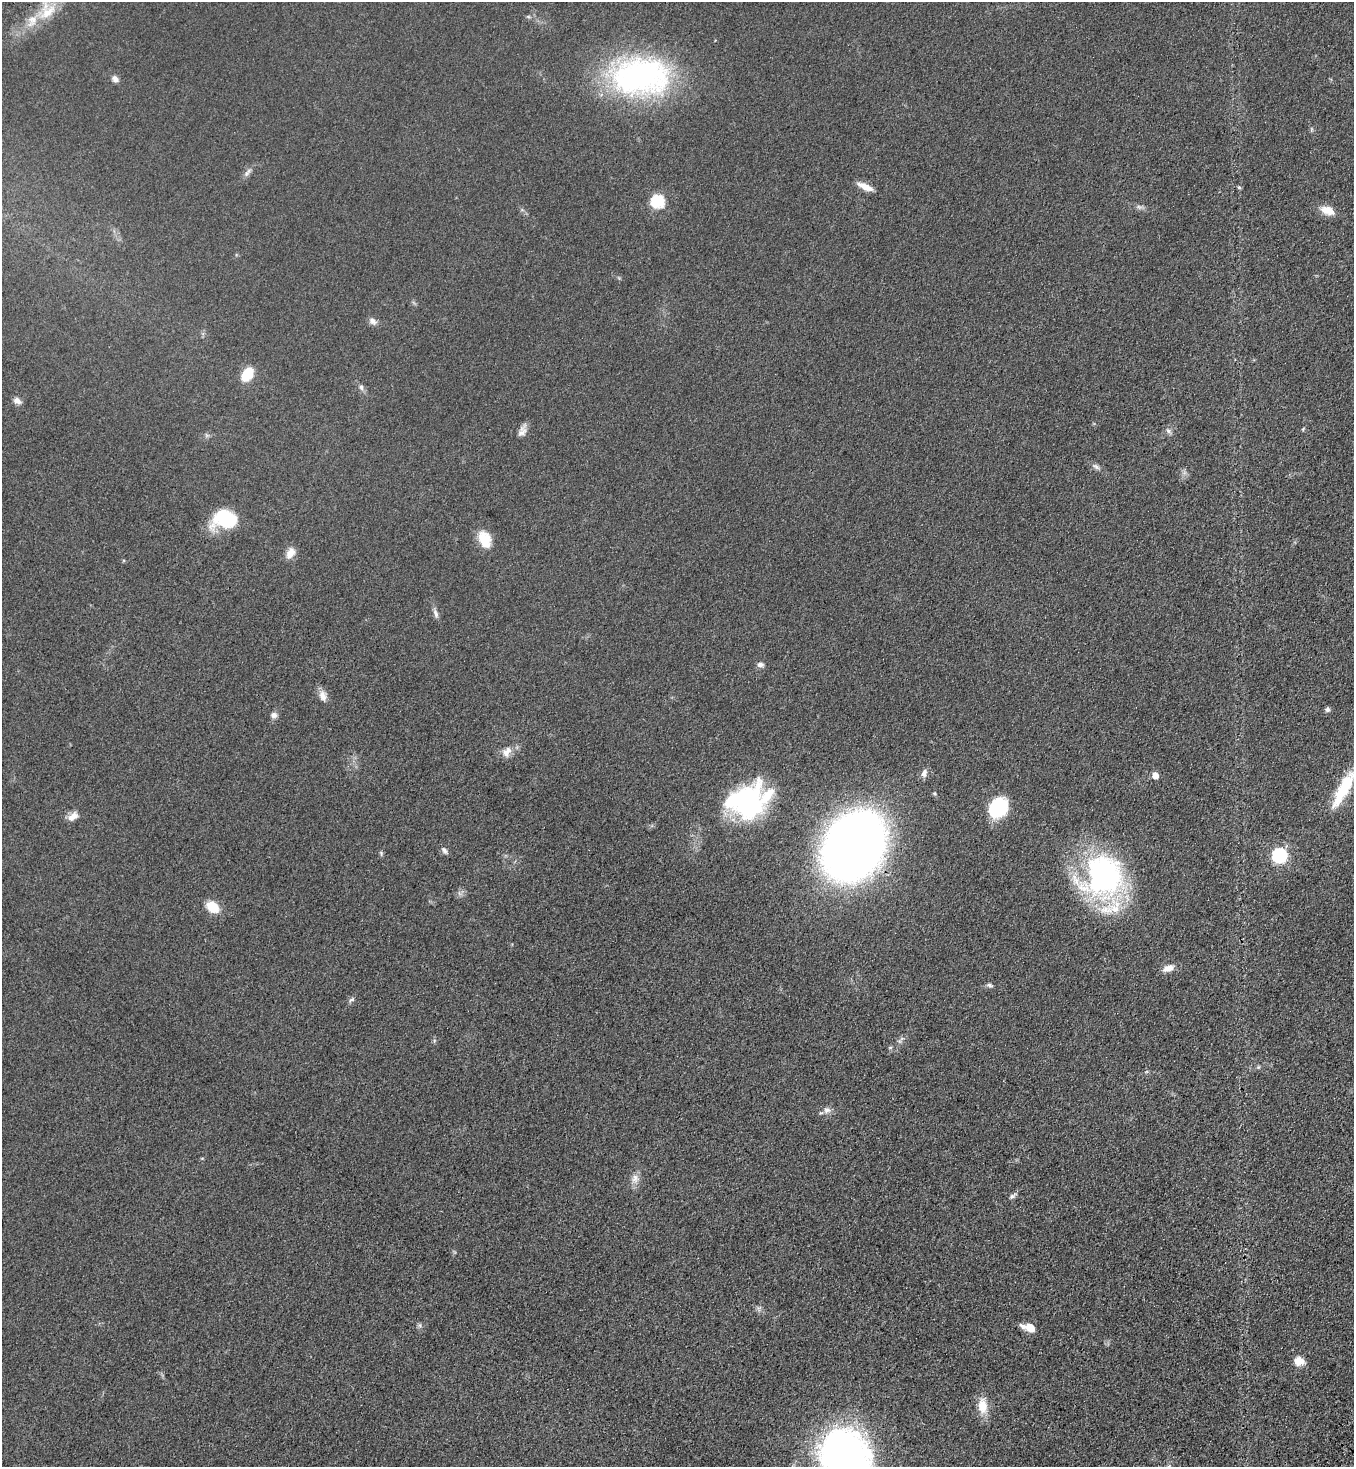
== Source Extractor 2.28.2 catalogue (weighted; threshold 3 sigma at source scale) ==
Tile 6 of 4 x 4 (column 2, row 2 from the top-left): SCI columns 1608-2959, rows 3007-4471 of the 6057 x 6013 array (HDU 1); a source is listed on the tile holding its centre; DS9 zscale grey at full resolution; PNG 1356 x 1469 px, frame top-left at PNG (2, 2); no overlay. Shown black and unused: <1% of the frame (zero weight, under 3 of 4 exposures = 6% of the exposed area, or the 3 px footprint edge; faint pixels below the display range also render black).
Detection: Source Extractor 2.28.2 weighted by HDU 2 'WHT'; one run over the whole footprint, this tile lists its part. Background 0.0553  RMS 0.0075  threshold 0.0337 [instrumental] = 3 sigma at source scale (4.5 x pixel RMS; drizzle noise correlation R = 1.50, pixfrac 1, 0.05/0.05 arcsec/px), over >= 5 px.
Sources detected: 54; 4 inside a brighter listed object's ellipse — not listed separately; the other 50 listed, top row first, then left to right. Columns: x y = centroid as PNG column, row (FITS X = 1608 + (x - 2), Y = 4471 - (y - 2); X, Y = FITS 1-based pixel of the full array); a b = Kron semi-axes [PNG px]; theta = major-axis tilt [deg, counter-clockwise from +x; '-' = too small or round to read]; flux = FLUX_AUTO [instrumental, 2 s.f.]
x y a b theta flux
47 11 28 22 59 25
641 76 71 45 0 180
115 79 9 7 -52 2.9
247 172 14 5 52 3.1
865 186 20 7 -24 7.6
1239 187 5 5 - 0.98
657 201 7 7 - 76
1139 207 8 4 -44 1.9
1328 211 18 10 -19 9.1
373 321 11 8 -35 3.4
247 374 13 9 53 22
361 387 8 6 -73 2.1
17 401 9 7 -36 4.2
1303 429 6 3 54 0.81
522 431 16 8 64 4.7
1168 431 9 6 -42 2.2
1096 467 11 6 -37 2.5
225 519 18 14 -7 69
485 539 20 13 -69 16
290 553 15 9 60 6.6
436 613 13 5 -69 3
760 664 9 6 -1 2.7
323 696 15 9 -74 5.3
1327 709 6 6 - 1.9
274 715 8 8 - 3
506 752 16 11 55 6.8
924 773 11 7 74 3.5
1155 776 5 5 - 8.3
1344 789 45 12 61 39
746 801 41 35 28 110
998 808 17 13 54 64
73 817 13 7 32 6.4
853 846 45 36 57 910
444 850 10 6 -58 2.4
381 853 7 4 -67 1.2
1279 855 7 7 - 140
1103 876 52 48 64 160
213 907 17 11 -40 13
1168 968 14 8 22 6.5
989 985 8 5 -10 1.7
352 1000 9 4 21 1.5
902 1038 7 4 19 1.7
890 1047 6 4 1 0.95
827 1110 10 9 - 3.6
635 1179 14 10 88 5.7
1012 1196 11 6 41 2.2
1029 1327 15 7 -15 9.8
1299 1361 11 10 - 7.4
983 1406 22 12 -85 12
844 1454 57 51 -33 290
Overlapping masked pixels (flux is a lower limit): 1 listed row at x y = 853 846
Isophote crosses this tile's border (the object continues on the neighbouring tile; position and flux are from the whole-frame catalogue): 3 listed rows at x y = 47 11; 1344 789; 844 1454